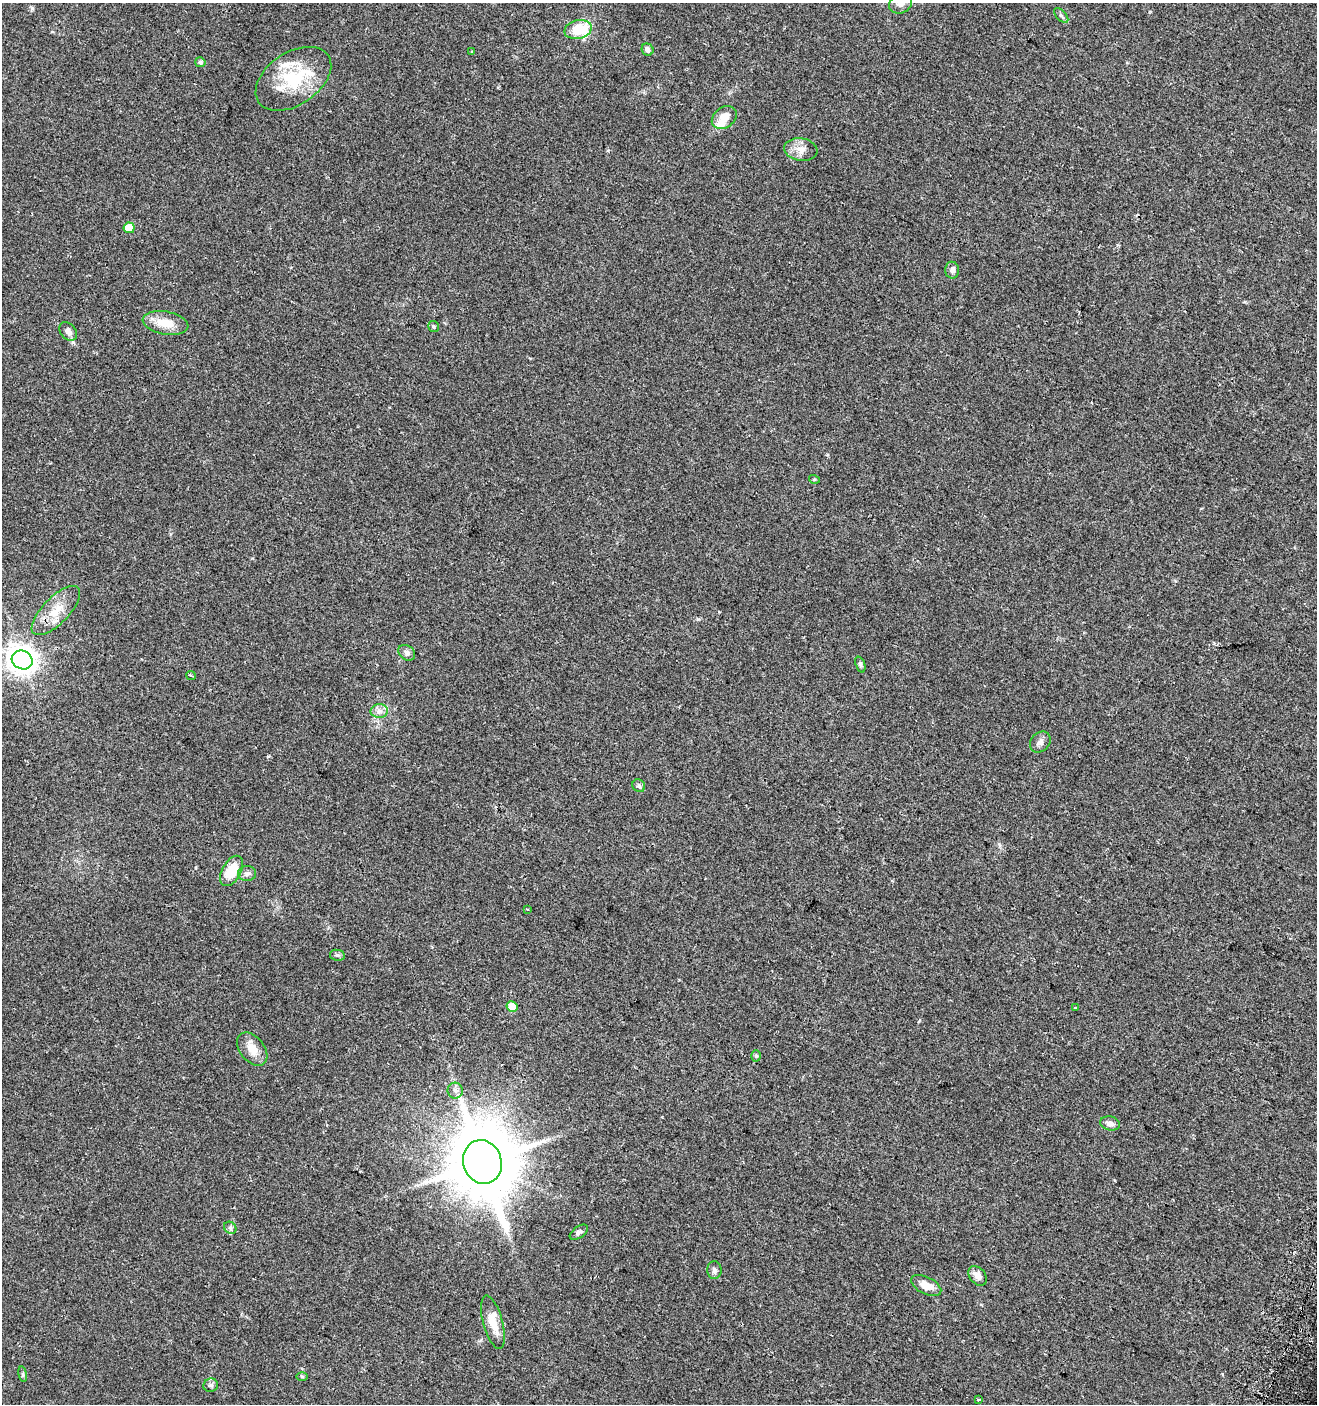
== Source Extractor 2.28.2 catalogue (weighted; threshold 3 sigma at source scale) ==
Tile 6 of 4 x 4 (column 2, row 2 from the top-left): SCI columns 1618-2932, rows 2820-4221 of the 5798 x 5644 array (HDU 1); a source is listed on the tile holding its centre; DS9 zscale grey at full resolution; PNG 1319 x 1406 px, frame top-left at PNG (2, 3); each listed source drawn as its Kron ellipse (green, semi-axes under 4 px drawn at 4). Shown black and unused: <1% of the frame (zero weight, under 2 of 3 exposures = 2% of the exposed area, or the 3 px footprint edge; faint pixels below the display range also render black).
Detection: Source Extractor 2.28.2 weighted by HDU 2 'WHT'; one run over the whole footprint, this tile lists its part. Background 0.0612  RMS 0.0087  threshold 0.0392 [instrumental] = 3 sigma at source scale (4.5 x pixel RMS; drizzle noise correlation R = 1.50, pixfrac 1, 0.0396/0.0396 arcsec/px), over >= 5 px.
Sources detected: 48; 4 inside a brighter listed object's ellipse — not listed separately; the other 44 listed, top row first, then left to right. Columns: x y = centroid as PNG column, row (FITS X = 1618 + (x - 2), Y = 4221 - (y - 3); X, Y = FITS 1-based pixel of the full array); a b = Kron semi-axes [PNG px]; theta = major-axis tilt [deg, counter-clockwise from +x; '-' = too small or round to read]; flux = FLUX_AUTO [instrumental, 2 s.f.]
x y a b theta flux
900 3 11 9 25 5.9
1061 15 9 4 -48 1.7
578 29 14 9 14 30
648 50 6 5 - 3.7
472 52 3 3 - 0.92
200 62 5 5 - 1.9
293 79 42 26 34 50
724 117 14 10 38 9.6
801 149 17 11 -9 8.3
129 228 5 5 - 17
952 270 8 7 - 3.8
165 323 23 11 -9 16
433 327 5 5 - 1.4
68 331 10 7 -50 4.9
814 479 5 3 - 0.75
56 610 32 13 46 19
407 653 9 7 -41 3.7
22 660 11 9 -25 870
860 664 8 4 -70 1.8
191 675 5 3 - 0.96
379 711 8 7 - 3.9
1040 742 11 9 47 3.8
639 786 7 6 - 1.9
232 871 16 9 61 20
247 874 9 7 5 3.1
527 909 4 2 - 0.86
337 955 8 5 -10 1.6
512 1006 5 5 - 14
1075 1007 3 3 - 2.5
252 1049 19 12 -51 11
756 1056 5 5 - 1.6
455 1091 8 8 - 3.6
1110 1123 10 7 -11 4
482 1162 22 19 -71 6500
230 1228 7 5 -45 2.1
579 1232 10 5 36 2.8
714 1270 9 7 88 2.6
977 1276 11 7 -50 5.6
926 1285 16 8 -27 10
493 1322 27 9 -75 16
23 1374 8 4 -81 1.3
302 1376 6 4 -1 1.1
211 1385 7 6 - 2.3
978 1400 3 3 - 5
Isophote crosses this tile's border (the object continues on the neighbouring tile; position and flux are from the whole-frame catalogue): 1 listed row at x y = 900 3
Unlisted compact peaks at least as high as the median listed source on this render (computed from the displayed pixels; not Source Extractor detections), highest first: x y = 268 756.